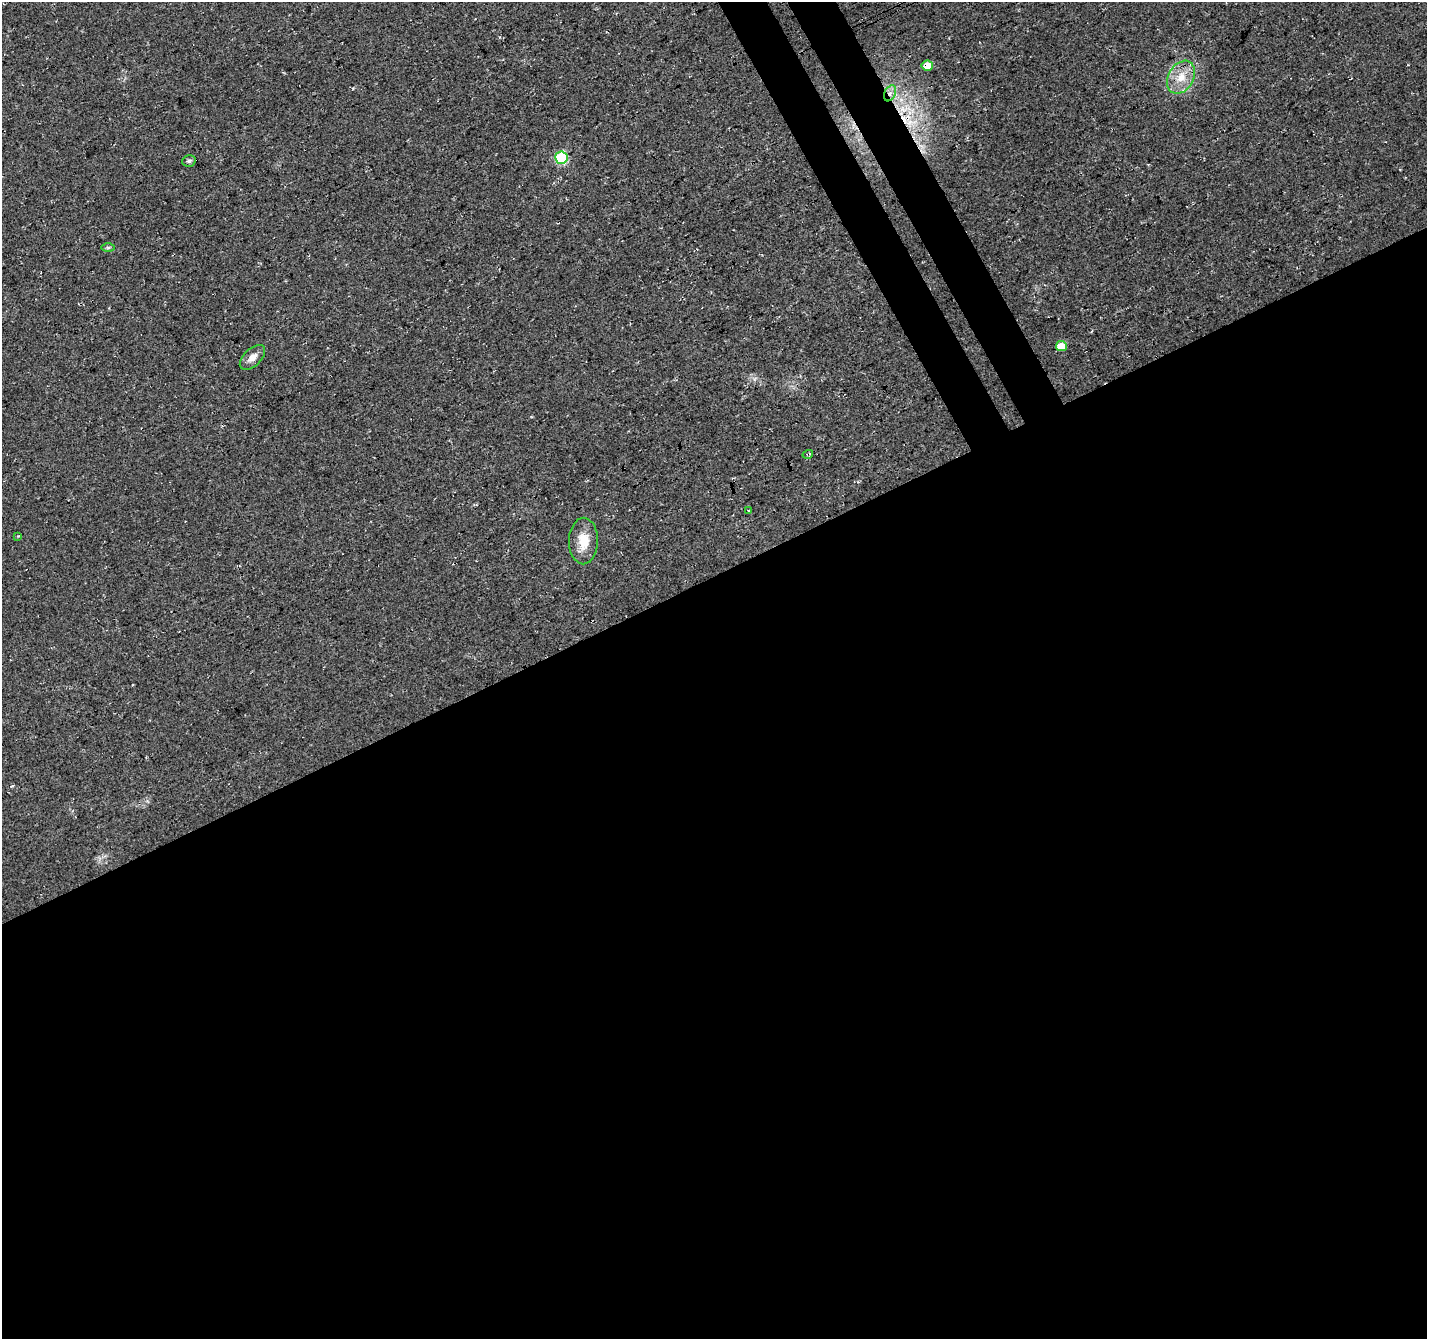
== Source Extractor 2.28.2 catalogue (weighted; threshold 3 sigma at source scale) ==
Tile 15 of 4 x 4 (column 3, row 4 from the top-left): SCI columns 2900-4324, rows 127-1463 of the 5804 x 5658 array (HDU 1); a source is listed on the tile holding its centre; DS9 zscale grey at full resolution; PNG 1429 x 1341 px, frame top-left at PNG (2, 2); each listed source drawn as its Kron ellipse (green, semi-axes under 4 px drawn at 4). Shown black and unused: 59% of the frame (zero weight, under 3 of 4 exposures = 5% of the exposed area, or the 3 px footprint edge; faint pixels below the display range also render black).
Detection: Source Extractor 2.28.2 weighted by HDU 2 'WHT'; one run over the whole footprint, this tile lists its part. Background 0.0307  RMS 0.0082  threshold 0.0368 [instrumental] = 3 sigma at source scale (4.5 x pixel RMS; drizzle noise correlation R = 1.50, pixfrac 1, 0.0396/0.0396 arcsec/px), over >= 5 px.
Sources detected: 13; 1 cosmic-ray / hot-pixel residue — neither listed nor drawn; the other 12 listed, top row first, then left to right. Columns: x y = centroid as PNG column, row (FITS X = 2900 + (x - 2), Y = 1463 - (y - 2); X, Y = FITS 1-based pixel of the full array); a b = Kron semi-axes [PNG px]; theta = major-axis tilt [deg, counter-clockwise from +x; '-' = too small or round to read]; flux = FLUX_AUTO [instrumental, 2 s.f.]
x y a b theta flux
927 66 5 5 - 10
1181 77 17 12 59 14
890 93 8 5 65 4
561 158 6 6 - 72
189 161 7 5 13 2.3
108 247 6 4 0 1.4
1061 346 5 5 - 13
252 357 15 8 44 6.4
808 454 5 3 - 1.4
748 510 2 2 - 0.67
18 536 4 4 - 0.77
583 541 23 14 89 15
Overlapping masked pixels (flux is a lower limit): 3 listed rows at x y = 927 66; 890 93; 808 454